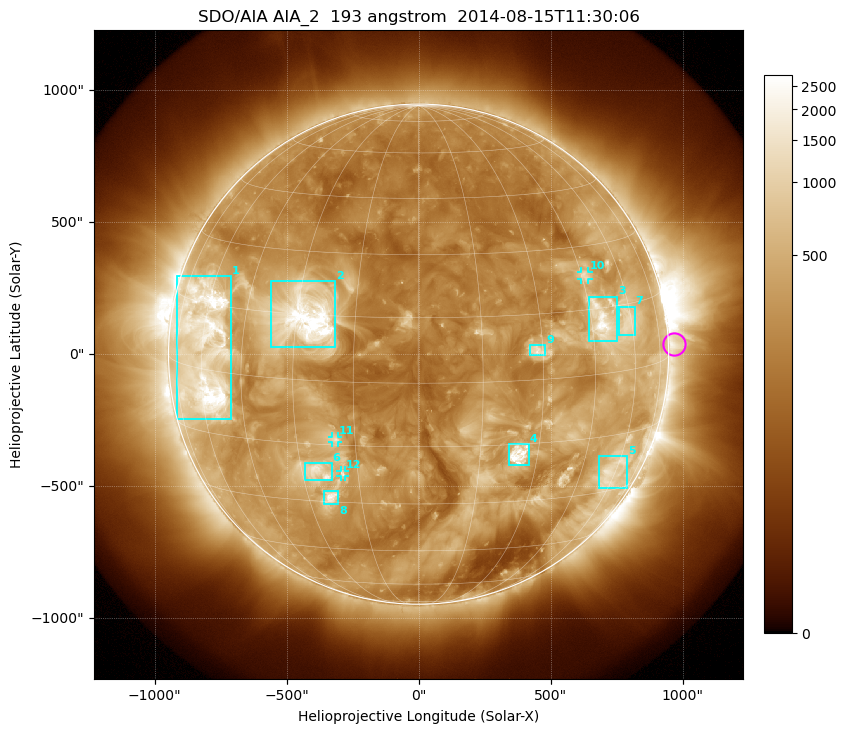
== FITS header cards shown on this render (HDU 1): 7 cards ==
TELESCOP= 'SDO/AIA'
INSTRUME= 'AIA_2'
WAVELNTH=                  193
WAVEUNIT= 'angstrom'
DATE-OBS= '2014-08-15T11:30:06.84'
CTYPE1  = 'HPLN-TAN'
CTYPE2  = 'HPLT-TAN'

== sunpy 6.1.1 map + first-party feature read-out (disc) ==
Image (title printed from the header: SDO/AIA AIA_2  193 angstrom  2014-08-15T11:30:06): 1024 x 1024 px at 2.4 arcsec/px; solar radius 947 arcsec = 395 px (full disc in frame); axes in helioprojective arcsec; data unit not stated in the header (colour bar unlabelled)
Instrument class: DISC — disc imager (sunpy class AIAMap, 193 A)
Bright regions (active regions / flare kernels): reference = the median radial profile (limb darkening/brightening removed); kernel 9 px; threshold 5 sigma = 680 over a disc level ~273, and >= 1.15x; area >= 12 px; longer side >= 9 px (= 22 arcsec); searched inside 0.97 R_sun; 12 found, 12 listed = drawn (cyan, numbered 1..; 3 of them under ~33 arcsec drawn as corner ticks so the feature stays visible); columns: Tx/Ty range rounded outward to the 5 arcsec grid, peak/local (2 s.f.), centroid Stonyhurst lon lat
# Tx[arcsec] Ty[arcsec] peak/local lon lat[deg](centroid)
1 -920..-710 -250..295 14 -59 +5
2 -560..-315 25..275 19 -28 +14
3 645..755 50..220 8.7 +49 +12
4 340..420 -420..-340 11 +25 -18
5 685..790 -510..-385 4.9 +58 -25
6 -435..-325 -480..-410 5.4 -26 -22
7 755..820 75..180 4.3 +58 +11
8 -360..-305 -570..-515 8.3 -23 -29
9 420..480 -5..35 5.1 +29 +7
10 615..645 280..315 4.1 +46 +23
11 -330..-305 -335..-310 4.1 -20 -14
12 -295..-275 -465..-440 4.2 -19 -22
Off-limb structures (1.02-1.3 R_sun): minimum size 162 px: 2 found; the strongest spans PA ~225..305 deg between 1.02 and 1.3 R_sun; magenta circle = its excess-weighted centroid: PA ~270 deg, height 1.02 R_sun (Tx ~970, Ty ~35 arcsec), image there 2.7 x the reference